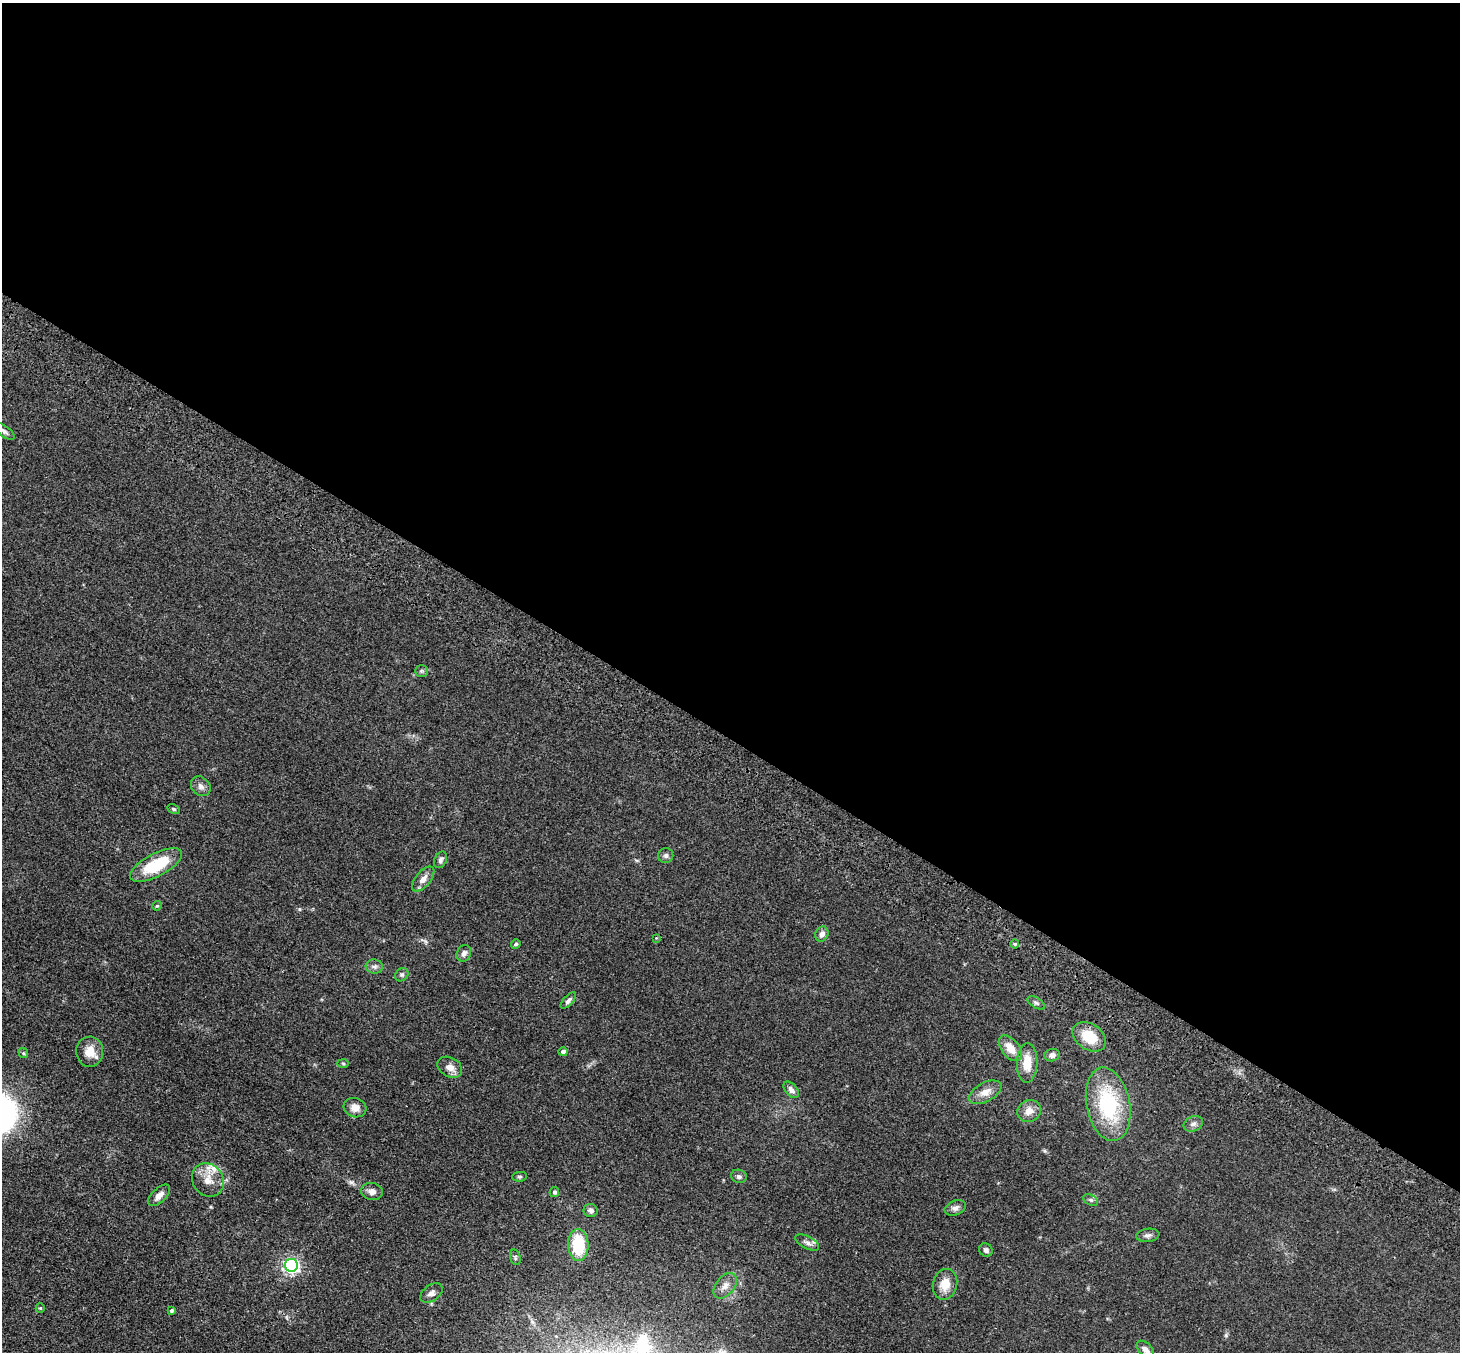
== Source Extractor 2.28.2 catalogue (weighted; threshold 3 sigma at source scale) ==
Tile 3 of 4 x 4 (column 3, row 1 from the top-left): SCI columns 2997-4454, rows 4299-5648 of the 5990 x 6038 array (HDU 1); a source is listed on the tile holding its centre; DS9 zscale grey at full resolution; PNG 1462 x 1354 px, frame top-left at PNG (2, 3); each listed source drawn as its Kron ellipse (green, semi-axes under 4 px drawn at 4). Shown black and unused: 55% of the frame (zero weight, under 3 of 4 exposures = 6% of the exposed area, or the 3 px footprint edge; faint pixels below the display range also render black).
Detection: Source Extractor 2.28.2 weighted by HDU 2 'WHT'; one run over the whole footprint, this tile lists its part. Background 0.0389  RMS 0.0045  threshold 0.0204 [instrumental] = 3 sigma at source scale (4.5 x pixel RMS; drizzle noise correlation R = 1.50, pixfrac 1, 0.05/0.05 arcsec/px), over >= 5 px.
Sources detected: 56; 2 inside a brighter listed object's ellipse — not listed separately; the other 54 listed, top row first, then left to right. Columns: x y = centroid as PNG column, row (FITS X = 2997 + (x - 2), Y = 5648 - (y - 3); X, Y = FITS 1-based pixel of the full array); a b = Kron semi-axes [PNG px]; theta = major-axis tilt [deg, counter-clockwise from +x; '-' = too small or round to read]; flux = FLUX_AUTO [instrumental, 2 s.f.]
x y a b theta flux
4 431 12 5 -37 1.4
421 671 6 5 - 0.81
201 786 11 8 -45 2.1
174 809 6 4 -27 0.67
666 855 7 7 - 1.3
441 860 9 6 64 1.2
156 865 29 11 27 18
423 879 15 7 50 3.1
157 906 5 4 - 0.5
822 934 8 6 63 2.2
656 938 3 3 - 0.28
516 944 5 4 - 0.71
1015 944 4 4 - 0.55
464 953 8 7 - 1.9
374 966 8 7 - 1.4
402 975 7 6 - 0.97
568 1001 10 5 48 1.4
1036 1003 9 5 -31 1.1
1089 1037 18 13 -35 11
1010 1048 15 8 -52 5.5
90 1052 15 13 -88 6.2
563 1052 5 4 - 1.4
23 1053 5 4 - 0.56
1052 1055 8 6 14 1.8
343 1063 6 4 -1 0.56
1027 1063 19 10 89 7.6
450 1067 13 9 -30 3.2
791 1090 10 6 -48 1.9
985 1092 18 9 29 4.3
1108 1104 37 21 -78 35
355 1108 11 9 -16 3.5
1029 1111 12 10 34 3.7
1193 1124 10 7 25 1.8
739 1176 8 6 -18 1.1
519 1177 7 4 6 0.65
208 1180 17 15 -56 6.4
372 1191 11 8 -11 2.2
554 1192 5 4 - 1.1
159 1195 14 7 44 2.8
1091 1200 8 5 -27 0.96
955 1208 11 7 22 1.9
591 1210 7 6 - 1.3
1148 1235 12 6 7 1.5
807 1243 13 6 -27 1.7
578 1245 16 10 -86 18
986 1250 7 6 - 1.3
515 1257 8 5 -73 0.79
291 1265 6 6 - 120
945 1284 15 12 78 5.8
725 1286 15 9 52 3.4
431 1293 12 8 36 2
40 1308 4 4 - 0.45
172 1311 4 3 - 1
1145 1349 10 6 -44 2.1
Isophote crosses this tile's border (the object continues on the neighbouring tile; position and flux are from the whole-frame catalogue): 2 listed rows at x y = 4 431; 1145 1349